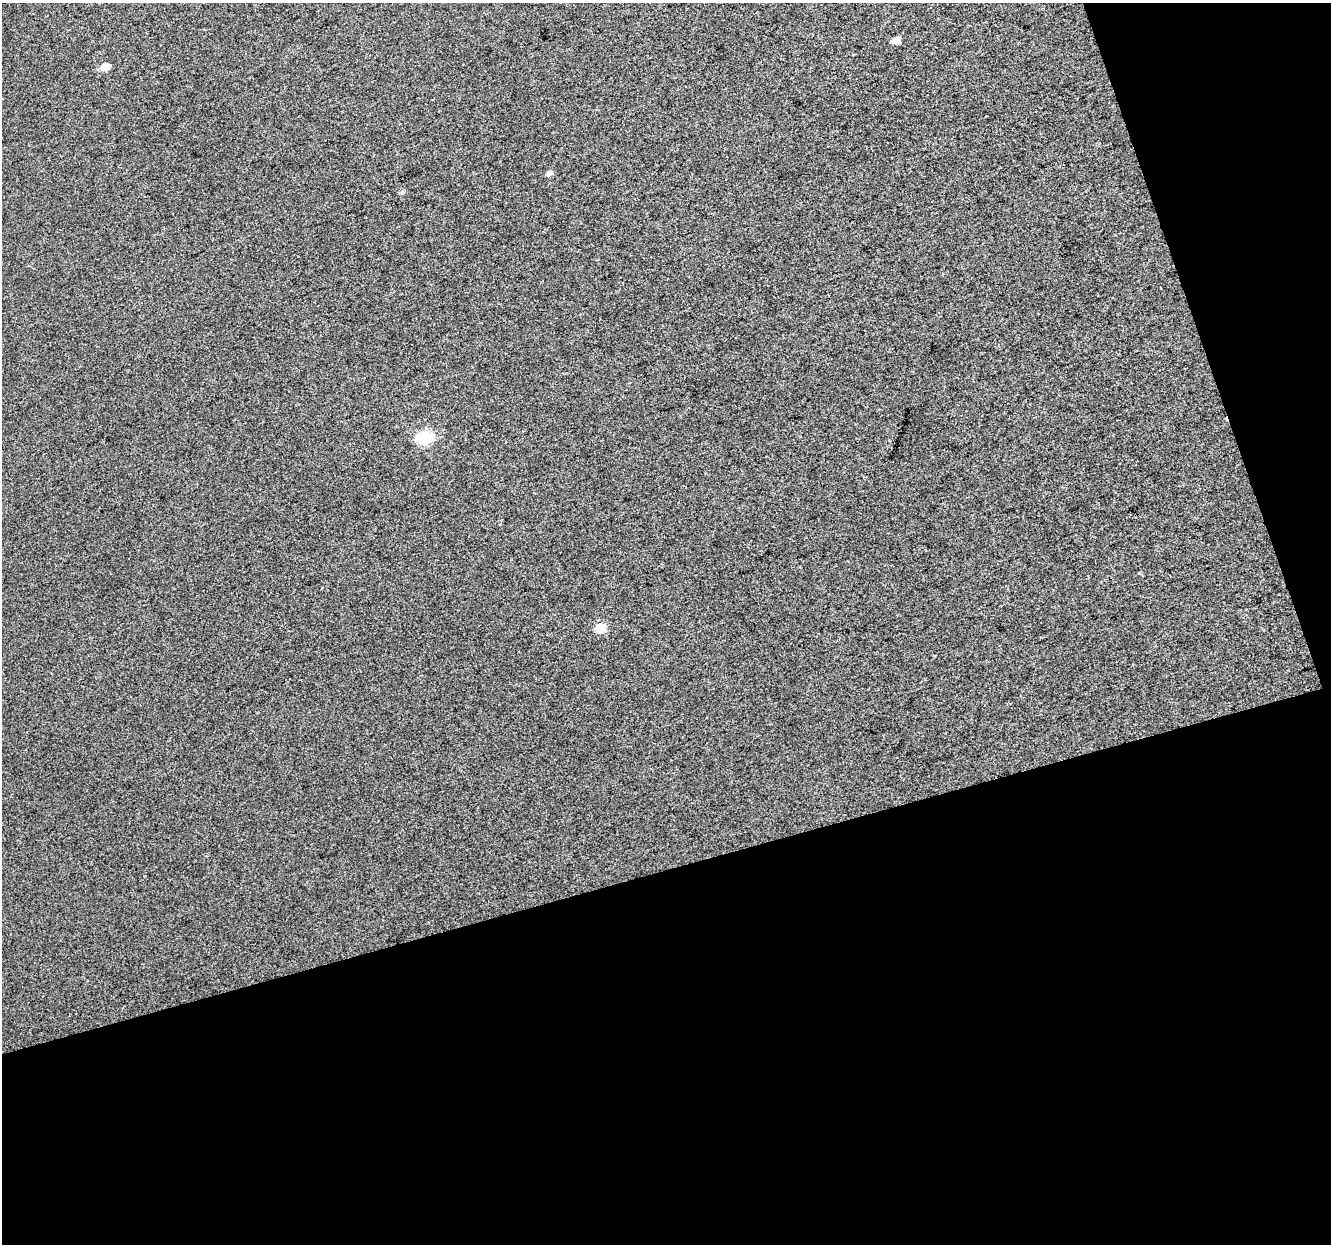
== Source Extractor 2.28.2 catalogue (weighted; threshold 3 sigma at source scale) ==
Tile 4 of 2 x 2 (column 2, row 2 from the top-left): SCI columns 1329-2657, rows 40-1281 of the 2659 x 2579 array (HDU 1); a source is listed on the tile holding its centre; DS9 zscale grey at full resolution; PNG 1333 x 1246 px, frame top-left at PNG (2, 3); no overlay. Shown black and unused: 35% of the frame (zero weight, under 3 of 4 exposures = <1% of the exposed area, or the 3 px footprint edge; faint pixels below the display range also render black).
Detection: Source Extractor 2.28.2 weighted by HDU 2 'WHT'; one run over the whole footprint, this tile lists its part. Background 0.0158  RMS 0.011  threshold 0.0498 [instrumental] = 3 sigma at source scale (4.5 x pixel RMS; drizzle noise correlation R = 1.50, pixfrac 1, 0.0396/0.0396 arcsec/px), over >= 5 px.
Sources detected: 6; all 6 listed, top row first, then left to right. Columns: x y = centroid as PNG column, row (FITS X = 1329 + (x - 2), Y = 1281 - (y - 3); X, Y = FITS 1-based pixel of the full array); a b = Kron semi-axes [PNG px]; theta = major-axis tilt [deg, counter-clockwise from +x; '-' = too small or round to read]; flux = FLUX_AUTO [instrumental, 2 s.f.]
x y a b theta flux
896 40 7 6 - 7.5
106 67 9 6 34 10
550 173 7 5 26 3.6
402 192 6 5 - 2
424 438 7 6 - 99
600 628 6 6 - 35